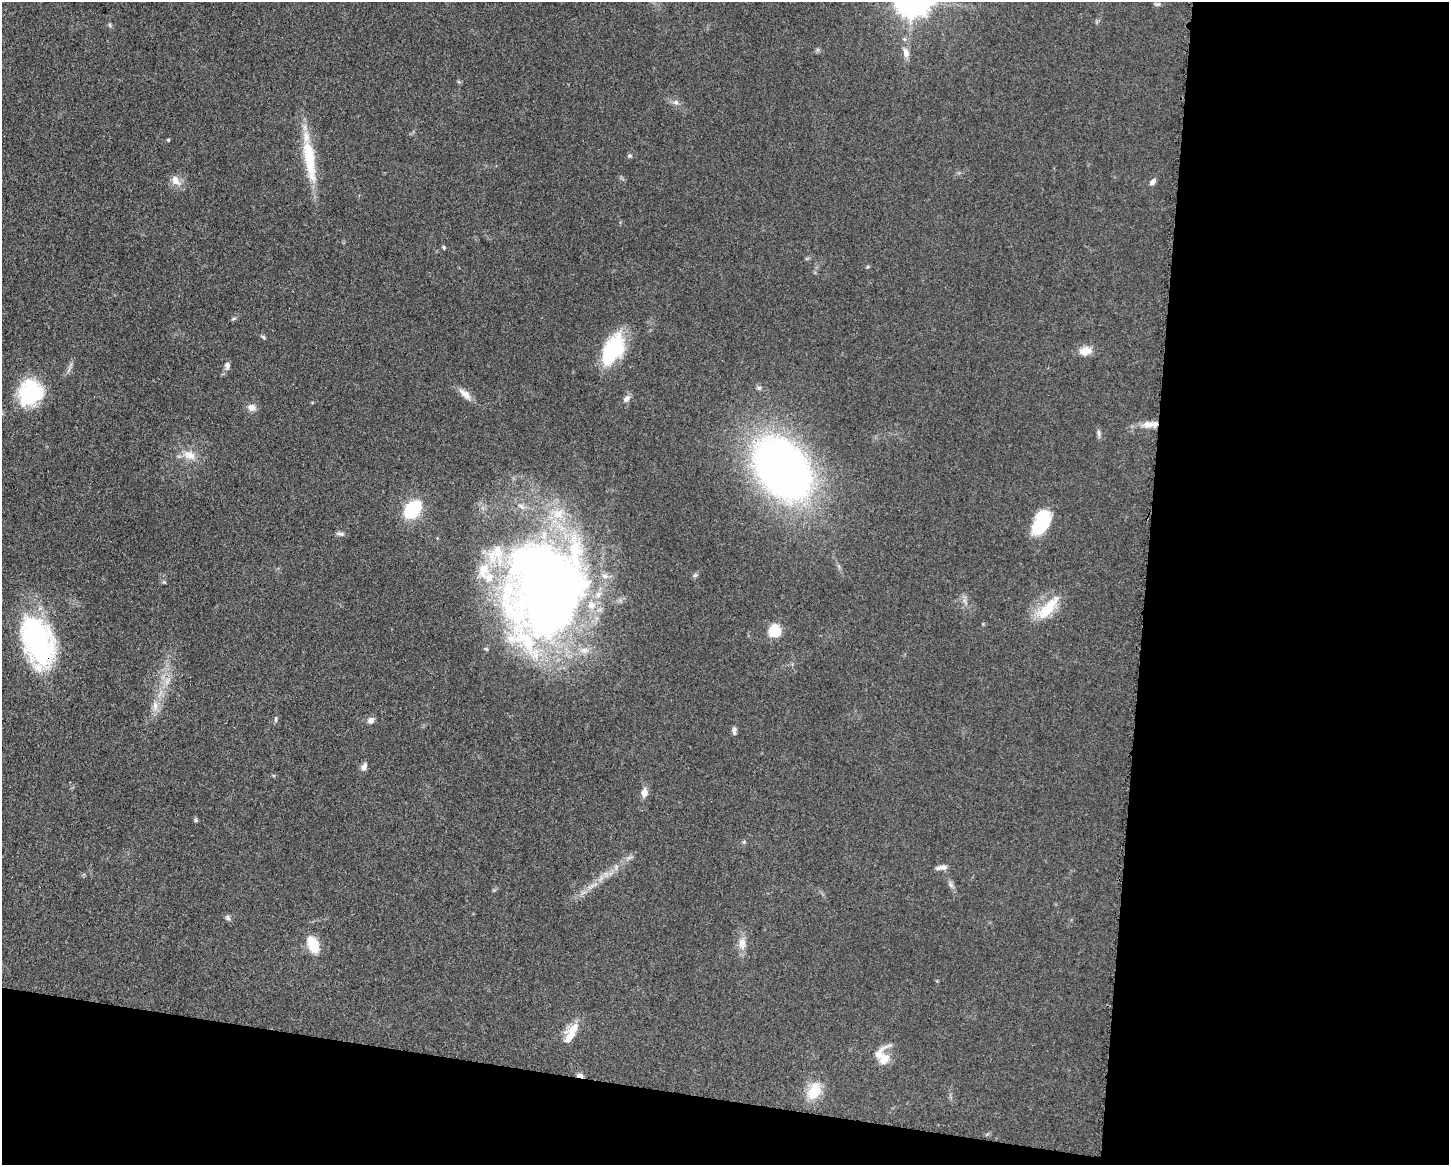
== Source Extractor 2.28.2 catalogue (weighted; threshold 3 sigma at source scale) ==
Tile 12 of 3 x 4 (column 3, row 4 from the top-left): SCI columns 3125-4571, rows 4-1166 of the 4682 x 4655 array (HDU 1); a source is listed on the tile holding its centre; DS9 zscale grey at full resolution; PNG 1451 x 1167 px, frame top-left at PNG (2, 2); no overlay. Shown black and unused: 27% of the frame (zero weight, under 3 of 5 exposures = <1% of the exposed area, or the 3 px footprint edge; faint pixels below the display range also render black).
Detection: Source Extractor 2.28.2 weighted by HDU 2 'WHT'; one run over the whole footprint, this tile lists its part. Background 0.0601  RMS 0.0056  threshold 0.0251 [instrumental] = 3 sigma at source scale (4.5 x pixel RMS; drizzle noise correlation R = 1.50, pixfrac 1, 0.05/0.05 arcsec/px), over >= 5 px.
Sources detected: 64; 2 inside a brighter object's white glare — not listed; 11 inside a brighter listed object's ellipse — not listed separately; the other 51 listed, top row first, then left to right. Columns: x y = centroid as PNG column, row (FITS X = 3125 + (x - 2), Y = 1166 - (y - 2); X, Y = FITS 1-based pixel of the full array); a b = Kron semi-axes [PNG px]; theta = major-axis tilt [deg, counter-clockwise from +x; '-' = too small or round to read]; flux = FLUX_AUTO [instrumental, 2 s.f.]
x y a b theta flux
1158 4 9 4 25 1.1
110 25 6 4 -87 0.83
904 39 6 5 - 1
906 53 13 8 -72 3.5
676 102 8 6 -21 1.7
168 140 4 4 - 0.54
630 156 6 5 - 0.99
310 157 40 16 -85 22
176 181 17 10 -51 4.9
1153 182 8 5 45 2.3
444 247 5 4 - 0.69
867 267 5 3 - 0.62
233 319 8 3 19 0.84
263 337 7 4 -45 0.85
613 349 35 19 63 38
1085 351 16 11 12 6.3
227 365 8 6 -88 2.3
30 393 29 25 57 38
465 394 21 8 -41 4.8
627 399 10 7 49 2.5
252 407 10 8 -10 3.3
1149 424 23 8 5 6.7
1098 433 10 5 -80 1.5
189 455 19 12 -22 7.5
783 469 49 34 -51 430
413 509 14 10 47 42
1042 522 27 16 63 26
340 534 11 5 -9 1.6
695 575 7 4 44 1.2
547 586 96 69 72 610
1048 608 43 14 46 17
774 631 14 13 - 11
38 643 57 34 -73 94
155 706 15 7 -84 4.1
276 719 7 3 -82 0.84
371 720 9 8 - 2.2
734 730 11 5 86 1.7
364 767 9 6 68 2.9
644 793 11 8 82 3.9
196 820 6 5 - 0.86
744 842 5 5 - 0.79
944 867 10 7 7 2.1
616 868 9 3 85 1.3
951 885 9 5 -55 1.7
228 918 8 6 -52 1.4
742 943 18 10 -87 5.6
313 944 16 10 -67 15
574 1028 27 9 29 7.9
884 1059 30 11 76 7.9
580 1075 8 4 -8 2.6
814 1091 25 16 62 13
Overlapping masked pixels (flux is a lower limit): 3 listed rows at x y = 1149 424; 38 643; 580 1075